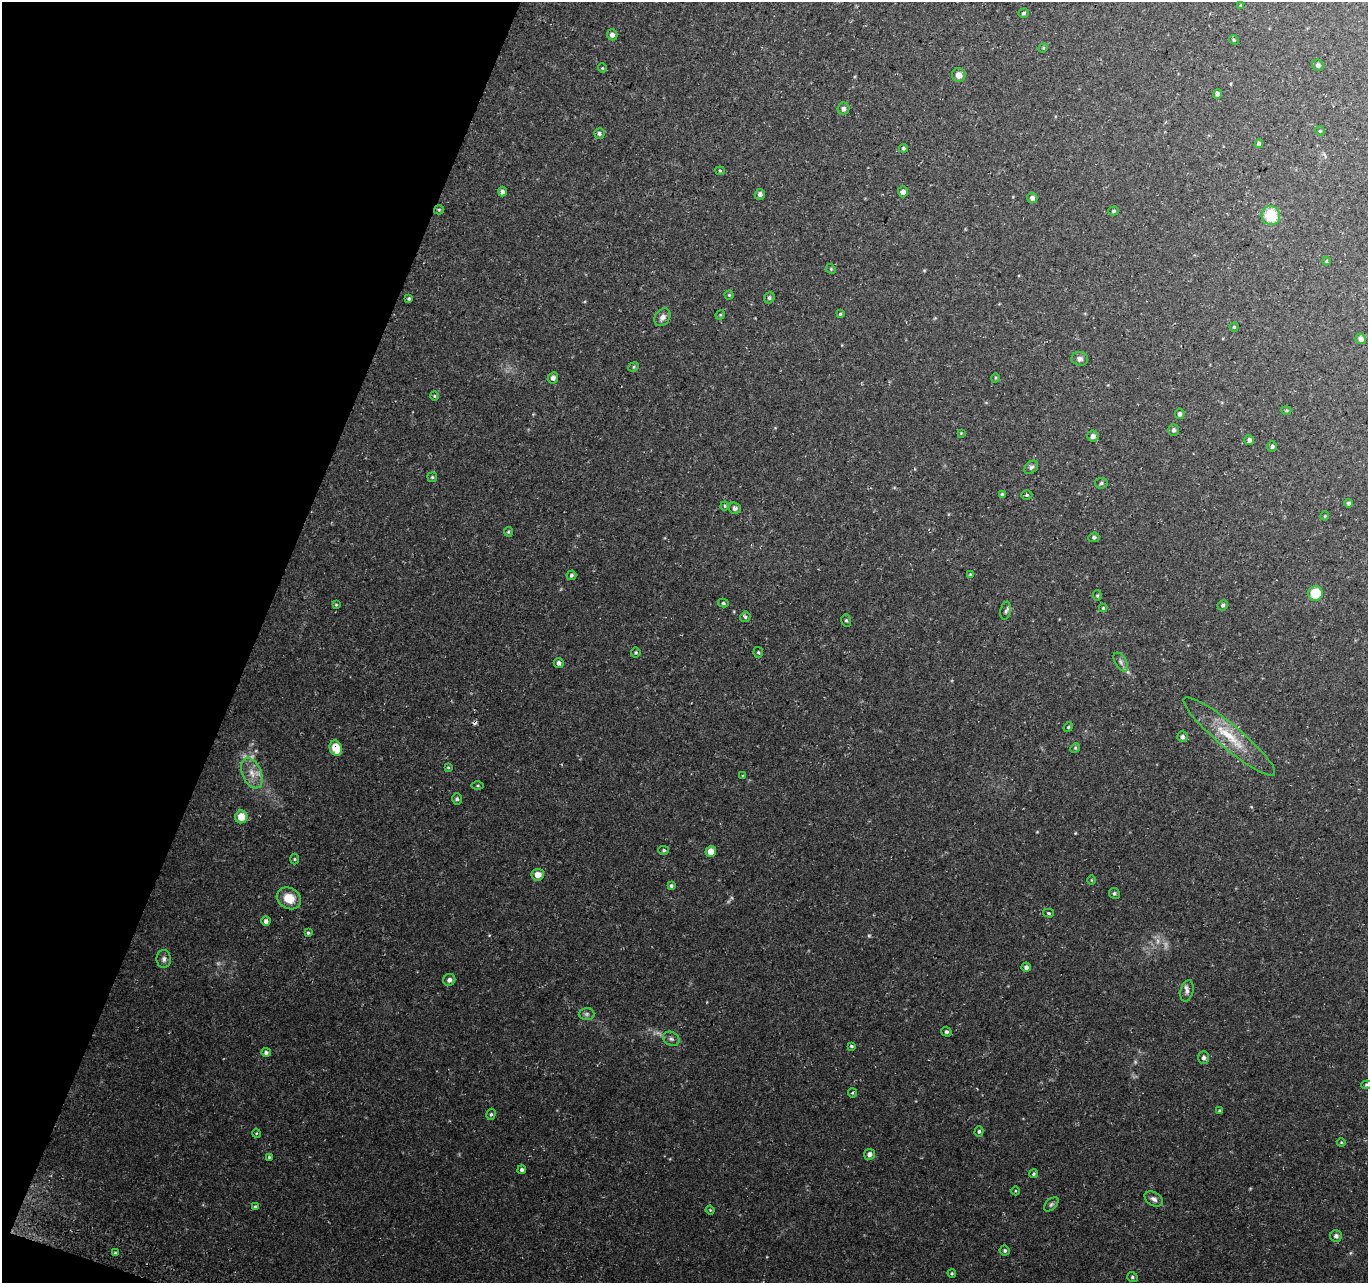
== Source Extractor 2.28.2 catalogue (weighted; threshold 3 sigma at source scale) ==
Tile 9 of 4 x 4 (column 1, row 3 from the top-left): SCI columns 14-1379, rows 1526-2806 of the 5498 x 5677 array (HDU 1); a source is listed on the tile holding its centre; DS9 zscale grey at full resolution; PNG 1370 x 1285 px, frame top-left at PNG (2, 2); each listed source drawn as its Kron ellipse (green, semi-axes under 4 px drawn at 4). Shown black and unused: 19% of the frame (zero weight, under 3 of 4 exposures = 3% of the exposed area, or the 3 px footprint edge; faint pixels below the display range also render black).
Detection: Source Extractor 2.28.2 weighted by HDU 2 'WHT'; one run over the whole footprint, this tile lists its part. Background 0.0705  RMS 0.0046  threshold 0.0207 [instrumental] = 3 sigma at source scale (4.5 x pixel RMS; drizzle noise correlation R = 1.50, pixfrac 1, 0.0396/0.0396 arcsec/px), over >= 5 px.
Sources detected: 129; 5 too faint to see at this stretch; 1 cosmic-ray / hot-pixel residue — neither listed nor drawn; the other 123 listed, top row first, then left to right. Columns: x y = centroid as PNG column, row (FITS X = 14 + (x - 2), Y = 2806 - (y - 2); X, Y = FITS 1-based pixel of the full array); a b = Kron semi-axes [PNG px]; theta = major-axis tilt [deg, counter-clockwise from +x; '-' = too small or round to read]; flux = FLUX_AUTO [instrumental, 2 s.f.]
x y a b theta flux
1241 5 4 3 - 0.37
1023 13 5 4 - 0.77
612 35 6 5 - 1.6
1234 40 5 4 - 0.52
1043 48 5 4 - 0.46
1318 65 6 5 - 1.3
602 68 4 4 - 0.5
959 75 7 6 - 3.2
1217 94 5 4 - 1.3
844 109 6 5 - 1.5
1320 131 5 4 - 0.48
599 134 5 5 - 0.93
1259 144 4 4 - 1.6
903 148 4 4 - 0.66
720 171 4 4 - 0.5
502 192 5 4 - 1.4
903 192 5 5 - 1.7
760 194 5 5 - 1.3
1032 198 5 5 - 2
439 210 5 4 - 0.54
1113 211 5 4 - 0.69
1271 216 10 9 - 14
1326 261 4 4 - 0.43
831 269 5 4 - 0.53
729 295 4 4 - 0.55
769 298 6 5 - 0.96
409 299 4 4 - 0.73
840 314 4 4 - 0.57
720 315 5 4 - 0.49
662 317 9 7 55 2.3
1234 327 4 4 - 0.58
1361 339 5 5 - 2.2
1080 359 8 7 - 1.6
634 367 5 4 - 0.62
553 378 6 5 - 1.6
995 378 5 3 - 0.46
434 396 4 4 - 0.51
1286 410 5 3 - 0.54
1180 414 5 5 - 1.3
1174 430 6 5 - 1.1
961 433 4 4 - 0.37
1093 436 5 5 - 1.9
1249 440 5 4 - 1.4
1272 446 5 5 - 0.95
1031 467 8 5 44 1.1
432 477 5 5 - 0.63
1101 483 6 5 - 0.84
1002 495 4 4 - 0.9
1027 495 5 4 - 0.63
1349 503 4 4 - 0.89
725 506 4 4 - 0.48
735 508 6 5 - 1.5
1325 516 4 4 - 0.42
508 532 5 4 - 0.5
1094 537 5 4 - 0.77
970 574 4 4 - 0.47
571 575 5 4 - 0.86
1315 593 7 7 - 12
1097 596 5 4 - 0.59
723 603 5 4 - 0.65
336 605 4 3 - 0.46
1223 605 5 4 - 0.96
1103 608 4 4 - 0.48
1006 611 9 5 79 1
745 617 5 5 - 0.68
846 620 6 5 - 0.73
636 652 5 5 - 0.65
758 652 5 4 - 0.69
1121 662 11 5 -59 1.5
559 663 5 5 - 1.3
1068 727 5 4 - 0.51
1229 736 59 11 -40 16
1182 737 5 5 - 1.4
336 748 8 6 -71 9
1075 748 5 4 - 0.53
448 767 3 3 - 0.42
252 773 16 9 -68 5.2
743 776 4 3 - 0.42
478 786 6 3 0 0.46
457 799 6 5 - 0.74
241 817 6 6 - 6.8
664 850 5 4 - 0.6
711 852 5 5 - 4.3
295 859 5 3 - 0.45
538 875 6 6 - 4.1
1091 880 5 3 - 0.38
671 886 4 4 - 0.73
1114 893 5 5 - 0.81
289 898 13 10 -30 7.6
1048 913 5 4 - 0.63
266 921 4 4 - 1.7
308 933 3 3 - 0.61
164 959 9 7 89 1.7
1026 967 4 4 - 1.4
449 980 6 6 - 1.4
1187 991 11 6 75 1.8
587 1014 7 6 - 1.2
946 1032 5 4 - 0.91
671 1039 9 6 -30 1.4
851 1046 4 3 - 0.61
266 1052 5 4 - 0.95
1204 1058 6 5 - 1.3
1366 1085 5 3 - 0.51
852 1093 4 4 - 0.53
1220 1111 3 3 - 0.53
491 1114 6 4 74 0.69
979 1131 5 4 - 0.65
256 1133 4 3 - 0.41
1341 1142 4 4 - 0.43
869 1154 5 5 - 1.5
269 1157 3 3 - 0.47
522 1170 4 4 - 0.94
1034 1174 4 4 - 0.73
1015 1191 4 3 - 0.36
1154 1199 10 6 -31 1.9
1051 1204 8 5 45 0.97
255 1207 4 4 - 0.91
710 1210 4 4 - 0.44
1336 1236 6 6 - 1.6
1005 1251 5 4 - 0.91
115 1253 4 3 - 0.49
952 1273 4 3 - 0.52
1132 1277 5 4 - 0.77
Overlapping masked pixels (flux is a lower limit): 1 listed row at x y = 336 748
Isophote crosses this tile's border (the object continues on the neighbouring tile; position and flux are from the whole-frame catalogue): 1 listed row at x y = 1366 1085